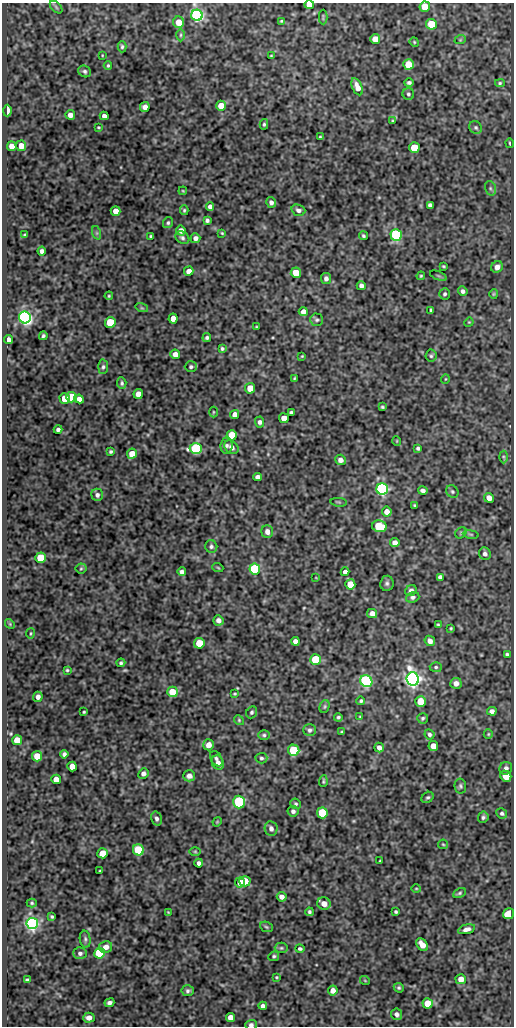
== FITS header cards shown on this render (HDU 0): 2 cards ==
NAXIS1  =                  512
NAXIS2  =                 1024

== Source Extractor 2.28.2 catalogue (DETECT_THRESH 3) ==
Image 512 x 1024 px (HDU 0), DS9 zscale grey, 1 PNG px = 1 image px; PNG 516 x 1028 px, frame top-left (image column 1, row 1024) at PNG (2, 3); each listed source drawn as its Kron ellipse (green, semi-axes under 4 px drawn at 4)
Background 76.3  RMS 0.5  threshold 1.49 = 3 sigma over >= 5 px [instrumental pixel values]
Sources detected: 246; all 246 listed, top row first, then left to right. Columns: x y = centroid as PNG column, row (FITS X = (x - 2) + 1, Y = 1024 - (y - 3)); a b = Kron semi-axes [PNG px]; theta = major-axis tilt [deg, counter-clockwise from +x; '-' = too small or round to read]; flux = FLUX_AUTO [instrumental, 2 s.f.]
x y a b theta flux
309 5 5 4 - 400
56 7 7 4 -46 54
425 7 5 5 - 660
197 15 5 5 - 9000
323 17 7 2 90 32
281 21 3 2 - 35
179 22 6 5 - 420
431 24 5 5 - 940
181 35 6 4 89 54
375 39 5 5 - 320
460 40 6 3 18 33
414 42 5 4 - 33
122 47 5 4 - 54
102 55 3 2 - 24
271 56 3 2 - 27
408 64 5 5 - 790
108 65 4 3 - 39
84 71 7 5 -27 74
409 83 4 3 - 72
500 83 5 4 - 42
357 87 9 5 -66 240
408 94 6 6 - 65
221 106 5 5 - 470
145 107 5 4 - 190
7 111 6 3 89 290
70 115 5 4 - 190
104 116 4 4 - 140
393 121 4 3 - 32
264 124 5 4 - 53
98 127 4 3 - 33
476 128 7 6 - 65
320 137 3 2 - 30
510 143 4 2 - 35
12 146 5 4 - 230
21 146 5 5 - 360
414 148 5 5 - 950
490 188 7 5 -72 72
183 191 4 3 - 31
271 202 5 5 - 110
430 205 4 4 - 100
210 206 4 4 - 130
184 210 5 4 - 44
298 210 7 5 -19 100
116 211 5 5 - 280
207 220 4 4 - 71
168 223 6 5 - 53
181 230 5 4 - 180
97 233 7 4 -71 50
222 233 3 3 - 32
25 235 4 3 - 50
396 235 6 5 - 4400
151 236 3 3 - 44
363 236 4 4 - 54
182 238 7 5 -34 79
195 238 5 5 - 140
42 251 4 4 - 120
443 266 3 3 - 37
497 267 6 5 - 200
189 271 5 4 - 210
296 273 5 5 - 610
421 276 4 3 - 40
438 276 9 3 -21 38
326 278 5 5 - 110
361 286 4 4 - 120
463 291 5 4 - 90
445 294 6 5 - 65
494 294 5 4 - 36
109 296 4 3 - 33
142 308 6 4 -18 42
431 310 4 3 - 48
303 311 4 4 - 160
25 317 6 5 - 12000
173 319 5 4 - 260
317 320 6 6 - 65
110 322 5 5 - 1300
469 322 5 4 - 30
256 327 3 2 - 29
43 336 4 3 - 57
207 338 4 4 - 67
9 340 4 3 - 130
222 349 4 3 - 53
175 354 5 4 - 230
302 356 3 3 - 27
431 356 6 5 - 61
103 367 7 5 88 75
191 367 6 5 - 61
294 378 4 3 - 34
445 379 4 3 - 26
122 383 6 4 -86 64
250 388 5 5 - 480
138 394 5 4 - 260
72 397 5 5 - 1100
65 399 5 5 - 490
79 399 5 4 - 160
382 407 4 3 - 46
213 412 5 3 - 32
291 412 4 3 - 64
235 415 5 4 - 200
284 418 5 5 - 310
259 422 5 4 - 96
58 429 4 3 - 83
232 435 5 5 - 810
397 441 5 3 - 25
227 445 8 6 84 95
231 447 8 6 -38 210
196 448 6 5 - 4100
418 448 3 3 - 59
111 451 3 3 - 50
132 454 5 5 - 430
503 457 6 4 -88 46
340 460 5 5 - 170
257 477 4 4 - 160
382 489 6 5 - 8300
423 490 5 4 - 110
452 491 6 5 - 66
97 495 6 6 - 98
489 498 5 4 - 230
339 502 8 3 -5 37
415 505 4 3 - 38
387 512 5 4 - 260
379 526 7 6 - 1400
267 532 6 5 - 200
461 533 6 5 - 49
471 534 8 4 -9 56
395 543 5 4 - 200
211 546 6 6 - 82
485 554 6 6 - 130
40 558 5 5 - 1000
81 568 5 5 - 48
218 568 5 3 - 30
255 569 5 5 - 3600
182 572 4 4 - 130
345 572 4 4 - 140
440 577 4 4 - 95
316 578 3 2 - 20
387 583 8 6 83 79
350 584 5 5 - 560
411 591 6 5 - 140
413 597 7 5 17 82
372 614 5 4 - 200
218 620 5 5 - 130
10 624 5 4 - 34
438 625 3 3 - 37
451 628 3 2 - 34
30 633 5 3 - 31
295 641 4 4 - 150
430 641 5 4 - 150
199 643 5 5 - 820
507 654 4 3 - 52
316 659 5 5 - 1700
121 663 4 4 - 55
436 667 6 5 - 62
67 670 3 3 - 38
413 679 7 6 - 17000
366 681 6 5 - 6000
456 683 6 5 - 200
172 692 5 5 - 770
235 694 3 2 - 35
38 697 5 5 - 140
361 701 4 4 - 50
421 701 5 5 - 730
325 706 6 5 - 50
492 711 4 4 - 110
84 712 3 3 - 36
252 712 6 5 - 70
360 716 4 3 - 25
338 717 4 3 - 54
423 718 5 5 - 61
239 720 5 4 - 40
310 730 6 6 - 94
342 732 3 3 - 41
429 734 5 5 - 67
488 734 5 4 - 37
264 735 6 5 - 59
17 740 5 5 - 640
209 745 5 5 - 240
433 746 5 4 - 350
379 748 5 4 - 160
294 750 6 5 - 2100
64 754 4 4 - 83
37 756 5 5 - 530
261 758 6 5 - 66
216 759 8 5 -60 82
218 763 7 5 -64 180
72 766 5 4 - 420
506 768 6 6 - 120
143 774 5 5 - 120
189 776 6 5 - 160
506 776 6 5 - 580
56 779 5 4 - 310
323 781 6 3 86 39
460 786 7 5 -81 71
428 797 6 5 - 63
239 802 6 5 - 3500
296 804 5 5 - 53
293 811 5 5 - 100
322 813 5 5 - 1800
502 813 5 5 - 66
483 817 6 5 - 73
156 818 7 5 -75 96
217 822 5 4 - 30
271 829 7 6 - 130
443 844 5 4 - 43
138 850 5 5 - 1900
195 852 6 4 -1 36
103 853 5 5 - 710
380 861 3 3 - 33
199 863 4 4 - 100
100 871 3 2 - 28
245 881 5 5 - 660
240 882 5 5 - 240
416 888 5 3 - 30
460 893 7 4 28 53
282 897 5 4 - 170
32 903 5 4 - 49
324 904 7 6 - 250
168 912 3 2 - 24
309 912 4 3 - 59
396 912 3 3 - 49
509 914 6 5 - 870
52 917 4 3 - 45
32 924 6 5 - 9400
266 927 7 5 -22 50
466 929 9 4 14 130
85 939 8 5 -82 75
422 945 7 5 -53 290
106 947 6 6 - 220
281 948 6 5 - 55
300 949 5 4 - 62
80 953 7 6 - 110
99 953 5 5 - 2800
274 956 5 4 - 58
276 977 4 3 - 33
461 979 5 5 - 270
27 980 4 3 - 58
365 981 5 3 - 26
399 988 5 4 - 52
333 990 5 4 - 200
188 991 6 5 - 84
109 1003 5 4 - 110
428 1003 5 5 - 630
263 1006 4 4 - 120
397 1014 6 5 - 110
230 1017 5 4 - 310
89 1018 5 5 - 210
251 1025 6 5 - 100
At the frame edge (FLAGS 8, measured only in part): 4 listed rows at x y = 309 5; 425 7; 197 15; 251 1025